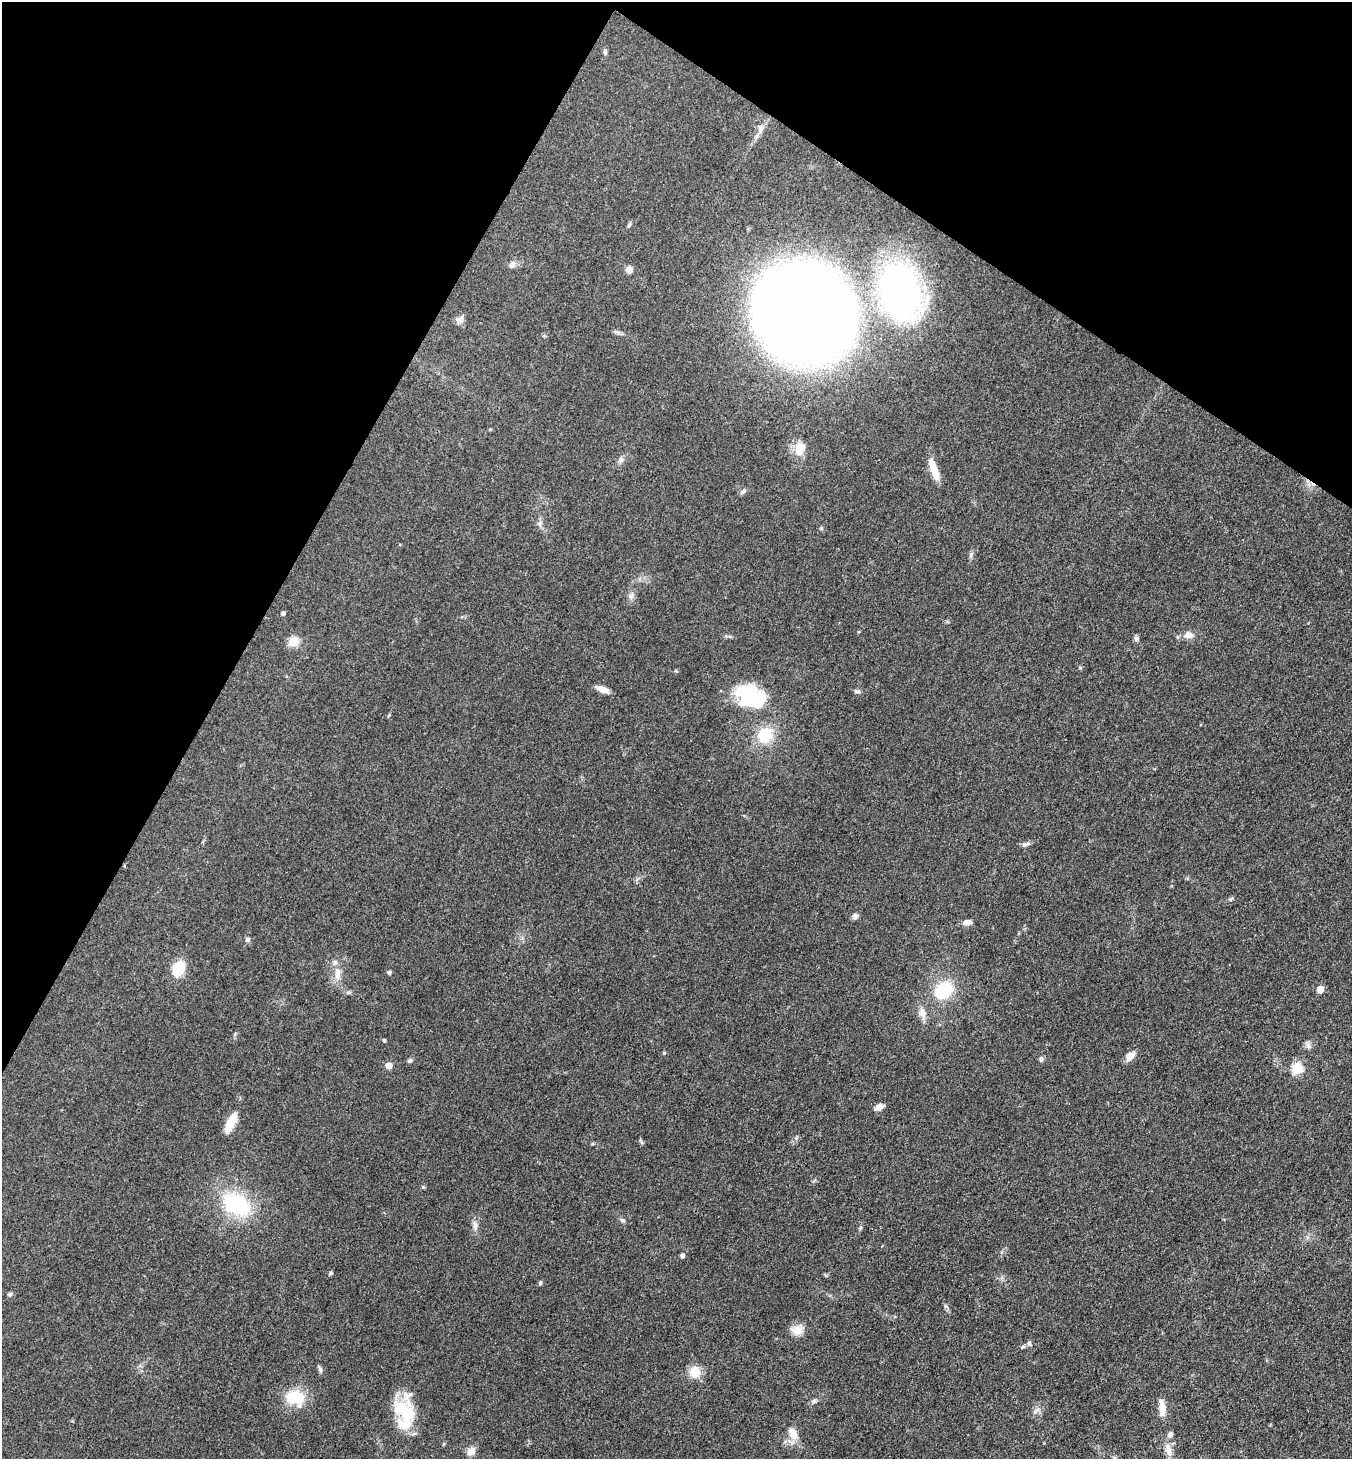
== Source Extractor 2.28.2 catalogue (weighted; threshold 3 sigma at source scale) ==
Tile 2 of 4 x 4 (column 2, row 1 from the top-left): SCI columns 1639-2988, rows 4374-5830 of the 5839 x 5832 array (HDU 1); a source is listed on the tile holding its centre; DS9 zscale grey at full resolution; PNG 1354 x 1461 px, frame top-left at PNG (2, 2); no overlay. Shown black and unused: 26% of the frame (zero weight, under 3 of 4 exposures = <1% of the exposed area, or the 3 px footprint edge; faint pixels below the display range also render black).
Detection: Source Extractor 2.28.2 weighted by HDU 2 'WHT'; one run over the whole footprint, this tile lists its part. Background 0.0829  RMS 0.0057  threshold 0.0257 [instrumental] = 3 sigma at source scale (4.5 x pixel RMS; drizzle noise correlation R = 1.50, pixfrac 1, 0.05/0.05 arcsec/px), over >= 5 px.
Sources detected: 74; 2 inside a brighter object's white glare — not listed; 2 inside a brighter listed object's ellipse — not listed separately; the other 70 listed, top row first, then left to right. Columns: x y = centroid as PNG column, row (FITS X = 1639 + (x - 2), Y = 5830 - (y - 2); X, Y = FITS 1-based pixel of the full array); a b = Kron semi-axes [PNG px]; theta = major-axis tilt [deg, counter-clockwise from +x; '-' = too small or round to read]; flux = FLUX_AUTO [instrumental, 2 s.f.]
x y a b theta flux
605 52 7 5 90 1.1
760 129 15 7 -89 3.3
629 224 8 4 65 1
512 264 12 6 67 1.9
629 270 7 6 - 4.6
901 291 58 39 -75 210
805 313 64 59 -41 1400
459 320 13 8 35 2.8
617 332 13 3 -20 1.4
800 448 19 13 70 8.3
620 460 8 7 - 1.8
934 470 25 8 -70 9.2
743 491 9 5 37 1.4
540 523 9 7 46 1.9
971 555 9 5 74 1.4
631 596 7 7 - 1.8
283 614 5 4 - 1.4
1188 635 11 9 -7 4.1
1136 638 7 6 - 1.3
294 641 12 12 - 6.2
602 689 13 6 -20 4.6
857 691 8 5 -17 1.2
748 696 32 28 45 31
764 735 16 14 46 19
1025 844 12 5 18 1.7
1231 899 7 4 45 0.88
855 916 7 7 - 2
967 922 9 6 12 3.1
247 939 7 7 - 1.3
179 968 13 10 67 18
338 972 13 9 81 4.6
389 972 4 4 - 1.2
1320 989 5 5 - 7.6
943 990 12 9 40 46
348 992 6 4 -42 0.87
922 1014 17 9 -72 4.6
384 1041 4 3 - 0.95
1308 1046 8 6 -84 1.8
664 1053 4 4 - 0.76
1130 1056 13 8 41 4.1
1041 1059 7 5 -82 1.4
410 1061 6 5 - 1.1
388 1065 5 5 - 7.6
1297 1069 6 5 - 40
879 1107 12 6 26 3
231 1123 20 8 65 12
642 1143 6 4 -19 0.81
423 1187 5 4 - 0.66
236 1204 39 25 -30 44
622 1220 7 5 -31 1.2
475 1225 12 6 -81 2.5
860 1228 6 4 71 0.8
682 1256 4 4 - 1.8
331 1273 5 4 - 0.92
540 1283 6 5 - 0.8
10 1295 6 6 - 1
946 1306 8 3 -45 0.96
797 1330 16 12 5 6.1
1029 1344 7 5 -88 1.3
1023 1347 6 4 27 0.95
320 1369 9 5 -74 1.4
695 1372 13 11 84 9.3
295 1398 23 16 -10 19
814 1401 6 6 - 1.2
1162 1408 21 7 -84 5.9
1036 1410 12 5 53 2
407 1414 34 23 81 24
793 1434 16 10 -61 6.9
1168 1450 20 8 -75 6.1
471 1451 11 9 41 3.9
Unlisted compact peaks at least as high as the median listed source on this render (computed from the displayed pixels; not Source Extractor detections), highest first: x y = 1080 668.